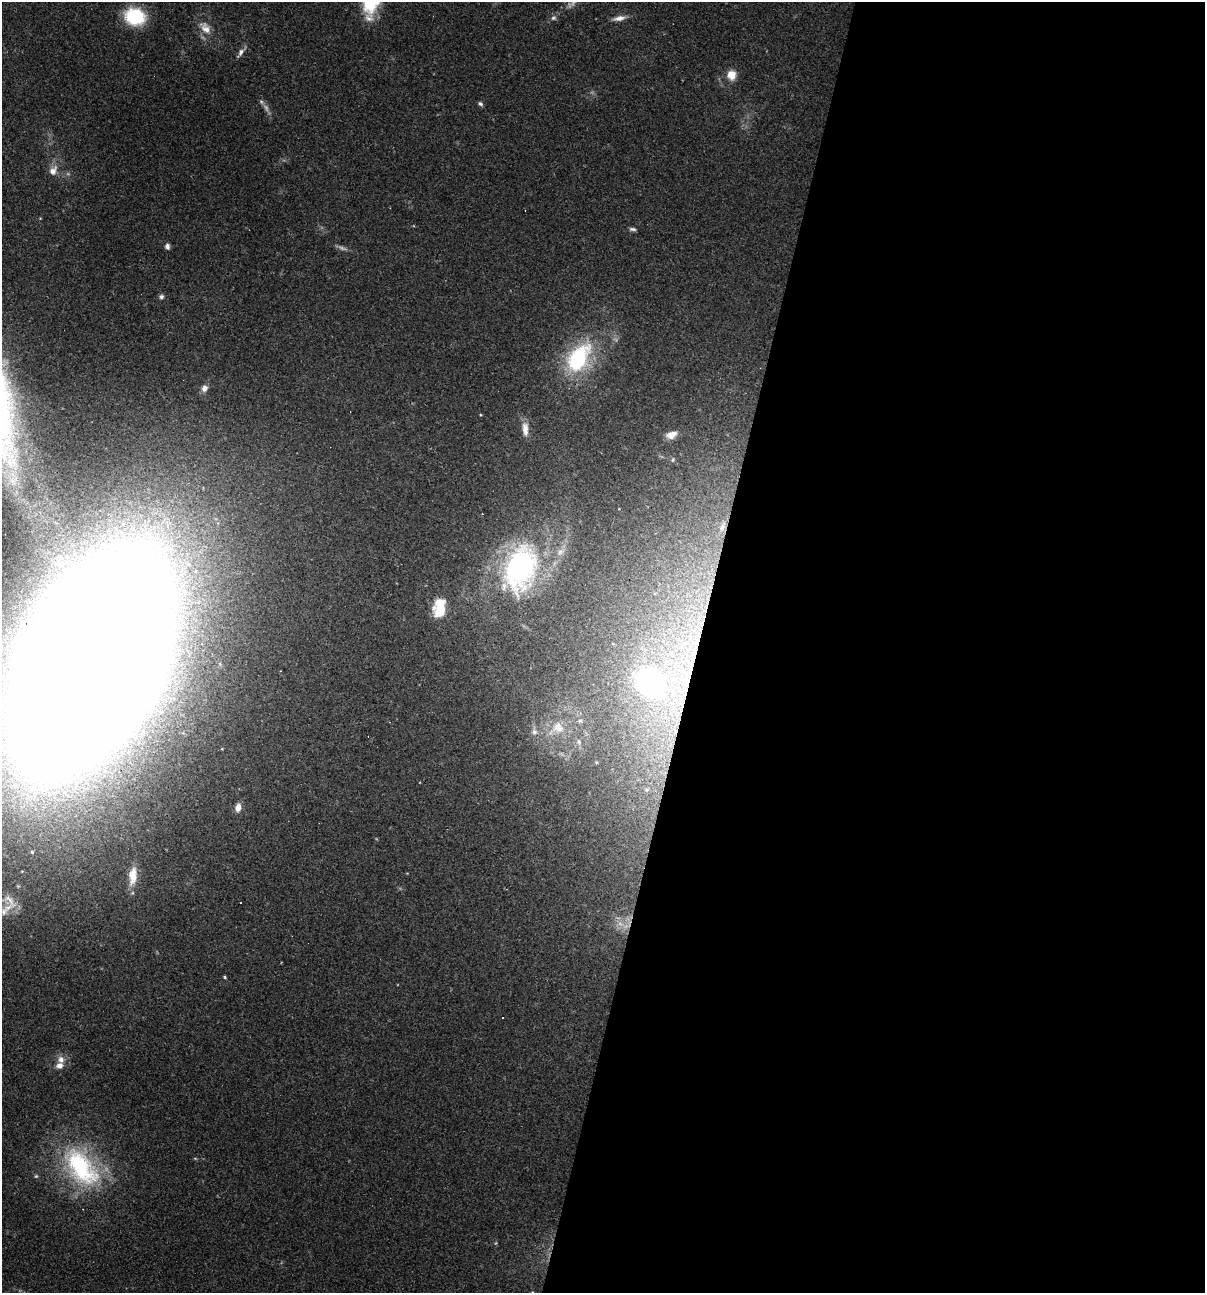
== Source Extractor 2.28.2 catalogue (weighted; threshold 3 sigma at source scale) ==
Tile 12 of 4 x 4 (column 4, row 3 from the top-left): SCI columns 3859-5061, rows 1292-2582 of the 5184 x 5165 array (HDU 1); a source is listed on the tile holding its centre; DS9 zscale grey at full resolution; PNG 1207 x 1295 px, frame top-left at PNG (2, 2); no overlay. Shown black and unused: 42% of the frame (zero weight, under 2 of 3 exposures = <1% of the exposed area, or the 3 px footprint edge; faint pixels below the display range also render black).
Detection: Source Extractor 2.28.2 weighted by HDU 2 'WHT'; one run over the whole footprint, this tile lists its part. Background 0.0493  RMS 0.005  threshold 0.0227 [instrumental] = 3 sigma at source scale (4.5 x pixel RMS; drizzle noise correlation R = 1.50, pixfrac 1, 0.05/0.05 arcsec/px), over >= 5 px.
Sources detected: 47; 6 too faint to see at this stretch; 2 cosmic-ray / hot-pixel residue — not listed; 1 inside a brighter listed object's ellipse — not listed separately; the other 38 listed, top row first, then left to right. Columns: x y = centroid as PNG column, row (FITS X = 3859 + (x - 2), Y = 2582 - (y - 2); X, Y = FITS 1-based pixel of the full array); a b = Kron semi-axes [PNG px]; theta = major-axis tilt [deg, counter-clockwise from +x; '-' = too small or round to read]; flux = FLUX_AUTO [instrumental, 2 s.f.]
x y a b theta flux
371 4 30 17 72 25
135 16 16 13 -14 37
553 18 8 6 13 1.5
619 18 18 6 11 3.6
205 28 19 11 -48 6.7
241 52 16 5 51 2.3
731 75 9 8 - 7.3
480 104 6 5 - 1.1
266 108 13 6 -64 2.5
53 171 14 9 61 4.5
632 229 9 4 -5 1.3
167 246 7 5 -84 1.7
161 297 6 5 - 1.4
579 359 34 20 60 52
204 388 8 7 - 2.5
525 429 18 7 -86 4.5
671 435 12 7 21 4.7
673 460 6 4 70 0.73
722 527 8 5 65 1.4
560 552 14 8 41 3.7
520 568 52 33 71 110
439 607 21 13 83 16
89 661 125 62 63 6900
650 683 40 30 -45 85
580 721 7 5 27 1
558 727 18 15 -37 9
534 732 8 7 - 2
579 742 6 4 -48 0.85
238 807 9 6 75 4
32 852 5 4 - 0.74
133 876 23 10 83 8.1
10 900 28 11 -51 7
4 911 13 10 58 3.7
224 977 4 3 - 0.68
502 1018 2 2 - 0.46
61 1059 10 8 -80 3.4
81 1167 60 34 -53 69
36 1176 5 5 - 0.75
Overlapping masked pixels (flux is a lower limit): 2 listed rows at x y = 89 661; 650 683
Isophote crosses this tile's border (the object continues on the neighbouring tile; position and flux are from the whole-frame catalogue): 2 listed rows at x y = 371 4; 89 661